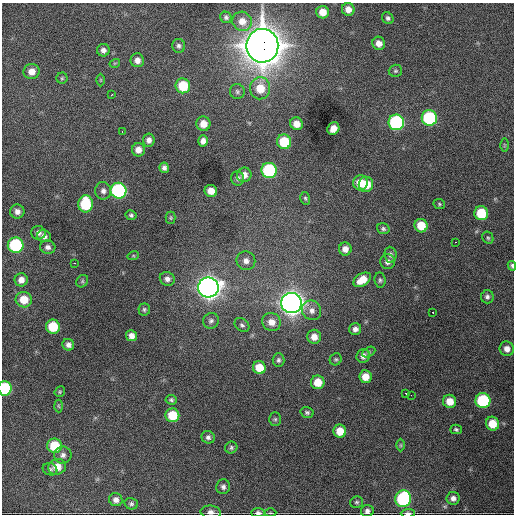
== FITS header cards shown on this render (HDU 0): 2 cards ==
NAXIS1  =                  512 / Axis length
NAXIS2  =                  512 / Axis length

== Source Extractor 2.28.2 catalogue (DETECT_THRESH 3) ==
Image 512 x 512 px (HDU 0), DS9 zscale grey, 1 PNG px = 1 image px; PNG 516 x 516 px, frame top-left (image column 1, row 512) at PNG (2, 3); each listed source drawn as its Kron ellipse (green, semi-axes under 4 px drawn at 4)
Background 2060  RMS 42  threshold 126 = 3 sigma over >= 5 px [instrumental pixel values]
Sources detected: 121; all 121 listed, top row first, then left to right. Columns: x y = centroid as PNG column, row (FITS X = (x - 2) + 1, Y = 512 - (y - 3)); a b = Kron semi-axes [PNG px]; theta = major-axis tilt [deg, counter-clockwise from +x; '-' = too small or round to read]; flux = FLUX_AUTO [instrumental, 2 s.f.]
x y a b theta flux
348 9 6 6 - 2.1e+04
323 12 6 6 - 3.1e+04
226 17 6 5 - 6.3e+03
388 18 6 5 - 7.0e+03
242 21 10 9 - 2.6e+04
379 43 7 6 - 1.9e+04
179 46 7 6 - 7.6e+03
262 46 17 16 - 7.6e+06
103 50 6 6 - 1.2e+04
137 60 7 6 - 1.7e+04
115 63 5 3 - 2.6e+03
31 71 8 7 - 2.4e+04
395 71 7 6 - 5.3e+03
62 78 5 5 - 4.2e+03
101 80 6 4 90 2.9e+03
183 86 7 7 - 8.8e+04
260 88 11 10 - 5.7e+04
237 92 7 7 - 7.8e+03
112 95 3 2 - 3.0e+03
429 118 8 7 - 3.0e+05
396 122 8 7 - 4.3e+05
203 124 7 7 - 3.0e+04
296 124 6 6 - 2.7e+04
333 128 6 5 - 2.7e+04
122 132 3 2 - 2.7e+03
149 140 6 6 - 1.2e+04
203 141 5 5 - 1.3e+04
284 142 7 7 - 1.1e+05
504 145 6 4 -90 3.2e+03
138 150 6 6 - 2.2e+04
164 168 5 4 - 9.8e+03
269 170 8 7 - 3.0e+05
244 175 7 7 - 2.0e+04
238 178 7 6 - 8.7e+03
360 183 7 7 - 5.2e+04
366 184 7 7 - 5.4e+04
103 191 9 8 - 1.2e+04
119 191 8 8 - 4.8e+05
211 191 6 6 - 3.1e+04
305 198 6 5 - 4.6e+03
85 204 8 7 - 1.4e+05
439 204 6 4 -24 4.2e+03
17 212 7 7 - 1.4e+04
481 213 7 7 - 9.0e+04
131 215 5 4 - 5.8e+03
171 218 6 5 - 3.9e+03
421 226 7 6 - 5.9e+04
383 229 6 5 - 6.2e+03
38 233 7 6 - 1.1e+04
44 236 7 6 - 1.2e+04
488 238 6 5 - 4.7e+03
456 242 2 2 - 2.1e+03
16 245 8 7 - 2.5e+05
48 247 8 6 -14 1.1e+04
345 249 6 6 - 1.8e+04
390 255 8 6 -85 8.1e+03
133 256 6 3 18 3.0e+03
246 261 9 9 - 1.7e+04
387 262 7 7 - 1.2e+04
74 263 3 2 - 3.8e+03
512 266 5 4 - 5.7e+03
167 279 7 7 - 1.3e+04
21 280 6 6 - 1.8e+04
362 280 9 6 33 4.0e+04
380 280 7 5 -83 5.9e+03
82 281 6 5 - 5.1e+03
208 287 10 10 - 2.8e+06
487 297 6 6 - 8.1e+03
24 300 8 7 - 4.8e+04
291 303 10 10 - 3.0e+06
144 309 6 6 - 5.8e+03
312 310 10 9 - 1.9e+04
433 312 3 2 - 2.6e+03
211 321 8 7 - 9.3e+03
271 322 9 9 - 2.8e+04
242 325 8 6 -43 7.7e+03
53 327 7 7 - 9.2e+04
355 329 6 6 - 1.2e+04
131 336 5 5 - 1.7e+04
314 337 7 7 - 2.3e+04
68 345 6 5 - 1.1e+04
507 349 7 7 - 1.8e+04
369 352 7 4 28 5.2e+03
363 356 7 6 - 1.3e+04
336 359 6 5 - 5.1e+03
278 360 7 6 - 7.0e+03
259 368 6 6 - 5.0e+04
365 377 6 6 - 3.4e+04
318 382 7 7 - 4.4e+04
5 388 7 6 - 1.8e+05
60 392 6 5 - 3.7e+03
406 393 3 2 - 3.1e+03
411 395 2 2 - 2.3e+03
171 400 6 4 -6 5.3e+03
450 401 7 6 - 3.4e+04
483 401 7 7 - 2.3e+05
58 406 6 4 -87 4.0e+03
307 412 6 5 - 6.3e+03
172 415 7 7 - 7.8e+04
275 419 7 5 89 5.2e+03
492 424 7 6 - 5.2e+04
456 429 6 4 -14 4.9e+03
340 431 6 6 - 4.3e+04
208 437 7 6 - 8.6e+03
401 445 6 4 -90 4.2e+03
54 446 7 7 - 9.2e+04
231 448 6 6 - 5.6e+03
63 455 9 8 - 1.2e+04
57 467 9 8 - 3.5e+04
50 469 7 6 - 5.9e+03
223 487 7 7 - 9.2e+03
453 498 6 6 - 1.2e+04
403 499 8 8 - 2.9e+05
116 500 7 6 - 1.4e+04
357 502 6 5 - 5.6e+03
131 504 7 5 -15 6.1e+03
367 511 6 6 - 9.8e+03
211 512 10 6 -7 1.5e+04
258 513 7 4 -1 8.6e+03
270 513 6 3 0 2.9e+03
408 513 7 3 2 8.3e+03
At the frame edge (FLAGS 8, measured only in part): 5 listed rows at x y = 512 266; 5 388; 211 512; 258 513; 408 513